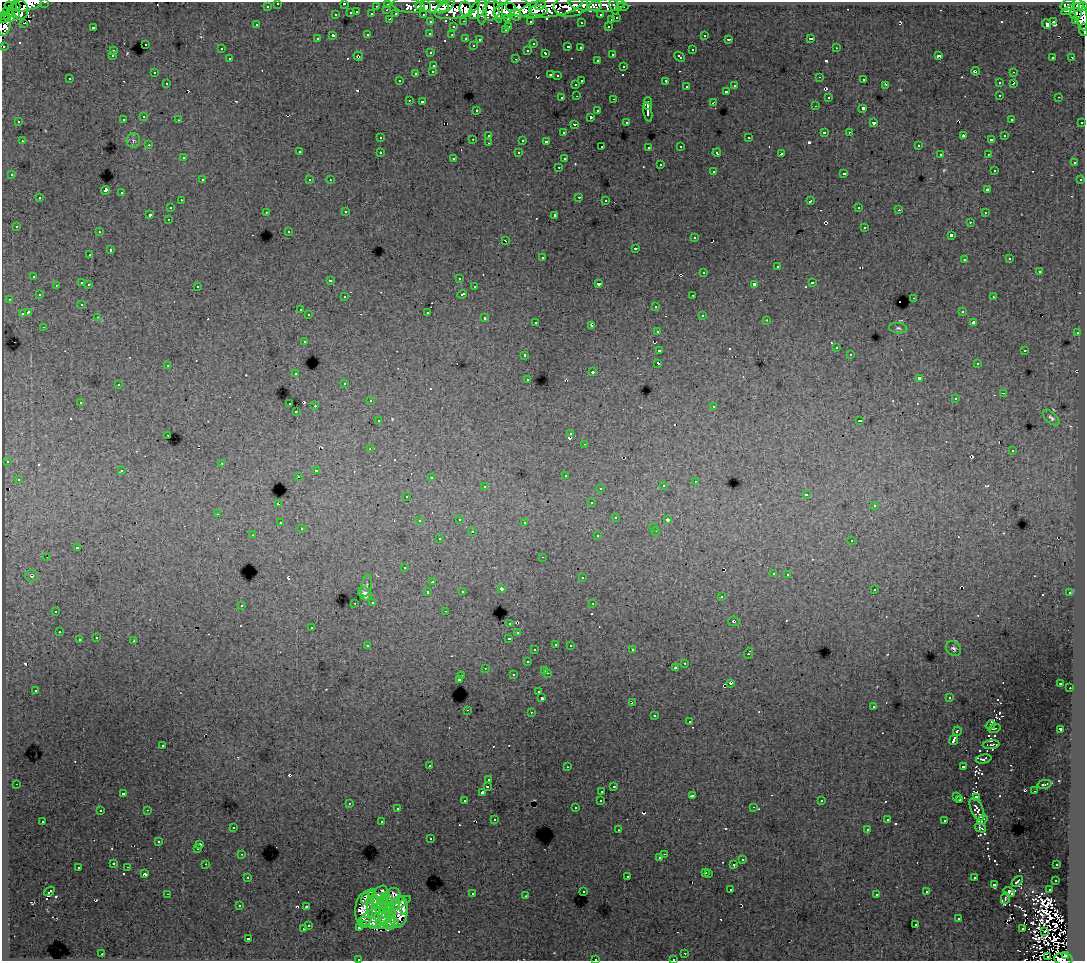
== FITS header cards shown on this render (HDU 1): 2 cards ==
NAXIS1  =                 1083
NAXIS2  =                  959

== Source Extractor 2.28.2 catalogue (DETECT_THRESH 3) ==
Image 1083 x 959 px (HDU 1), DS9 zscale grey, 1 PNG px = 1 image px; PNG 1087 x 963 px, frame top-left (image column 1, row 959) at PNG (2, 2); each listed source drawn as its Kron ellipse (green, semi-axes under 4 px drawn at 4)
Background 150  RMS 1.1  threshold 3.34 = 3 sigma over >= 5 px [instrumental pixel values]
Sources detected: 697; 15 with non-positive FLUX_AUTO (blend fragments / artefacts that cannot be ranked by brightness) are neither listed nor drawn; of the other 682, the 500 brightest by FLUX_AUTO listed and drawn (182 fainter detections omitted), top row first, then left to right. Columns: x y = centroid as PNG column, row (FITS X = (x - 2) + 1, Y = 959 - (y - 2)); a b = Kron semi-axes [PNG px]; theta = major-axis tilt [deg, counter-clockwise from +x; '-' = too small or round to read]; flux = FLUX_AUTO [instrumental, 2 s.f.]
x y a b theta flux
45 2 3 2 - 4700
278 3 3 3 - 2900
344 3 3 2 - 310
26 4 16 6 11 65000
388 4 3 3 - 7100
408 5 16 7 -8 22000
540 5 6 3 34 48000
585 5 17 6 -7 54000
607 5 18 6 4 46000
1067 5 7 5 19 86000
11 6 6 4 -15 13000
16 6 5 3 - 13000
267 6 3 3 - 2400
376 6 3 2 - 1100
426 6 6 5 - 33000
432 6 17 6 -3 160000
445 6 10 5 33 73000
571 6 17 11 8 110000
1083 6 4 3 - 87000
519 7 13 9 -19 100000
551 7 32 9 10 180000
614 7 8 3 -77 17000
622 7 6 3 0 5000
457 8 23 9 14 260000
466 9 8 6 -66 120000
478 9 12 6 47 120000
498 9 13 3 -86 95000
1073 9 12 4 22 48000
20 10 10 7 -84 34000
387 10 3 2 - 370
491 10 10 8 72 100000
6 11 2 2 - 2500
482 11 14 4 88 110000
505 11 12 7 20 160000
538 11 9 5 -1 75000
357 12 3 3 - 540
351 13 3 3 - 1200
15 14 4 3 - 11000
372 14 3 3 - 1600
396 14 4 3 - 1300
423 14 3 2 - 3200
1076 14 6 5 - 25000
1081 14 17 6 -76 160000
336 15 3 3 - 660
516 15 6 5 - 34000
601 15 3 3 - 2500
4 16 2 2 - 7900
9 16 5 5 - 87000
508 18 3 3 - 1800
617 18 3 3 - 1100
3 19 4 2 - 11000
390 19 3 2 - 610
611 20 3 3 - 450
1076 20 4 3 - 8000
464 21 3 2 - 610
530 21 3 3 - 2000
431 22 3 3 - 3600
581 22 3 3 - 310
1054 22 3 3 - 3600
24 23 4 2 - 310
4 24 12 6 79 59000
1046 24 5 3 - 760
256 25 3 3 - 200
509 26 3 2 - 580
608 26 3 2 - 630
93 27 3 3 - 1200
453 27 3 3 - 650
505 30 3 3 - 410
1083 30 6 2 -84 8400
430 33 3 3 - 300
368 35 3 3 - 950
452 35 3 2 - 290
704 35 3 3 - 470
333 36 3 3 - 2000
466 38 3 3 - 650
811 38 3 3 - 17000
317 39 3 3 - 320
729 39 4 2 - 190
480 40 3 3 - 210
145 44 3 3 - 640
533 44 3 3 - 240
473 45 3 3 - 290
3 46 3 3 - 1900
568 47 3 3 - 1000
580 48 3 3 - 340
836 48 3 2 - 400
221 49 3 3 - 390
528 50 3 3 - 410
692 50 3 3 - 840
113 51 3 3 - 480
431 53 3 3 - 430
546 53 4 3 - 890
612 54 3 3 - 680
112 56 3 3 - 340
358 56 5 4 - 180
938 56 4 3 - 310
679 57 6 3 -43 890
1053 57 3 3 - 270
1071 57 3 3 - 270
230 59 3 3 - 550
516 59 3 2 - 790
597 60 3 3 - 380
434 65 3 3 - 500
624 66 3 3 - 490
433 71 3 3 - 510
975 71 4 3 - 410
154 72 3 2 - 190
1013 72 3 2 - 450
416 73 3 3 - 980
550 75 3 3 - 760
557 76 3 3 - 330
820 77 2 2 - 290
70 79 3 3 - 360
864 80 3 2 - 320
400 81 3 2 - 210
582 81 3 3 - 1200
666 81 4 3 - 1700
167 83 3 3 - 350
999 83 3 3 - 500
576 84 3 3 - 470
1013 84 3 3 - 340
886 85 4 2 - 220
735 86 3 3 - 550
686 87 3 3 - 490
726 91 3 3 - 840
1000 95 3 3 - 480
577 96 3 2 - 410
828 97 3 3 - 490
1059 97 3 2 - 400
562 98 3 3 - 500
614 99 3 2 - 750
409 100 3 2 - 240
422 102 3 3 - 270
648 103 6 3 -90 3700
713 103 4 2 - 750
815 106 3 2 - 260
863 108 3 3 - 2000
476 110 3 3 - 310
598 111 3 3 - 530
648 112 10 3 -81 4200
144 117 3 3 - 410
590 117 3 3 - 1300
1011 119 3 3 - 240
123 120 3 3 - 450
179 120 3 2 - 360
19 122 3 3 - 250
626 122 3 3 - 290
1082 122 3 3 - 1300
874 123 3 3 - 330
574 124 3 3 - 260
824 132 4 3 - 1400
849 132 3 2 - 300
563 133 3 3 - 250
489 135 3 3 - 460
963 136 4 3 - 1000
1005 136 3 3 - 280
380 138 3 3 - 340
749 138 3 3 - 580
473 139 3 2 - 540
133 140 7 6 - 220
523 140 3 3 - 1100
991 140 3 3 - 250
22 141 3 2 - 480
546 141 4 3 - 420
489 143 3 2 - 410
149 145 3 2 - 280
602 146 3 2 - 220
681 146 3 3 - 490
918 146 3 3 - 480
649 147 3 3 - 350
299 152 3 3 - 540
380 152 3 3 - 620
519 153 3 3 - 420
717 153 4 3 - 250
781 154 4 3 - 2200
940 154 3 3 - 300
988 154 3 2 - 380
183 158 3 3 - 310
454 158 3 3 - 330
564 159 3 3 - 290
1074 163 3 3 - 520
660 165 3 3 - 910
559 167 3 2 - 470
994 170 3 3 - 330
713 171 3 3 - 660
844 173 3 3 - 870
12 175 3 3 - 430
202 180 3 3 - 610
310 180 3 3 - 390
330 180 3 2 - 220
1080 180 3 3 - 340
105 190 4 3 - 3600
988 190 3 3 - 650
122 193 3 3 - 650
579 197 3 3 - 790
40 198 3 3 - 630
181 200 3 2 - 400
606 200 3 2 - 350
810 201 4 3 - 1300
859 207 3 3 - 330
170 208 3 3 - 380
899 210 3 2 - 340
266 212 3 2 - 450
346 212 3 3 - 350
985 213 3 3 - 290
150 214 3 3 - 2100
555 215 4 3 - 2600
168 219 3 2 - 400
970 222 3 2 - 330
16 226 3 3 - 350
865 227 3 3 - 840
289 231 3 3 - 250
99 232 3 2 - 350
951 235 3 3 - 1700
695 238 3 3 - 440
505 241 3 2 - 780
635 248 3 3 - 1100
110 250 3 3 - 960
90 255 3 3 - 330
542 257 3 3 - 510
1010 259 3 3 - 260
964 260 3 3 - 290
777 267 3 3 - 1200
1039 271 3 3 - 960
704 272 3 3 - 820
34 276 3 3 - 510
459 278 3 3 - 260
330 280 3 3 - 400
82 283 3 3 - 1200
812 283 3 3 - 970
89 284 3 2 - 480
599 284 3 3 - 2200
754 284 4 3 - 2700
56 285 3 2 - 310
197 286 3 3 - 470
474 287 3 3 - 350
462 294 5 3 - 860
39 295 3 3 - 280
693 295 3 2 - 350
345 297 3 3 - 380
993 297 3 3 - 330
914 298 3 2 - 680
9 299 3 2 - 290
82 304 3 3 - 170
656 306 3 3 - 620
300 310 3 3 - 400
962 311 3 3 - 320
28 312 4 3 - 2200
427 312 3 3 - 950
22 314 3 3 - 1300
309 315 3 3 - 460
702 315 3 3 - 420
98 317 3 2 - 330
485 318 3 3 - 870
767 320 3 2 - 250
536 322 3 3 - 300
974 323 4 3 - 440
592 325 3 3 - 390
44 327 3 2 - 390
898 328 9 5 -7 190
657 331 3 3 - 400
1077 333 3 2 - 400
304 341 3 3 - 520
836 348 3 3 - 340
659 350 4 3 - 1300
1025 350 3 3 - 770
850 354 3 3 - 250
525 355 3 3 - 620
658 363 4 3 - 1700
977 364 3 3 - 320
168 365 3 3 - 420
593 372 3 3 - 1100
296 374 3 2 - 330
919 378 4 3 - 4000
528 379 3 3 - 230
345 383 3 3 - 300
118 385 3 3 - 430
1003 393 3 2 - 350
955 399 3 3 - 210
370 401 3 2 - 400
80 402 3 2 - 360
290 404 3 2 - 550
315 406 3 2 - 1000
714 406 3 3 - 390
296 412 3 3 - 240
1051 418 10 5 -42 220
378 421 3 3 - 330
860 421 3 3 - 200
571 434 3 3 - 210
168 435 3 2 - 310
585 444 3 2 - 320
370 449 3 3 - 310
1013 451 3 3 - 350
7 461 3 3 - 210
222 463 3 2 - 340
316 470 3 2 - 520
122 471 3 3 - 330
565 475 3 3 - 350
298 477 3 3 - 260
431 477 3 3 - 210
18 479 3 3 - 370
695 481 3 2 - 340
485 486 3 2 - 350
663 486 3 3 - 310
600 488 3 3 - 200
806 494 3 3 - 210
407 496 3 3 - 200
591 503 3 3 - 260
278 504 3 3 - 1500
874 506 3 3 - 250
218 514 3 2 - 400
616 518 3 3 - 550
459 519 3 3 - 480
667 520 3 3 - 550
419 521 3 3 - 320
525 522 3 3 - 330
280 523 3 3 - 410
654 527 3 3 - 250
301 529 3 3 - 250
472 531 3 2 - 250
656 531 3 2 - 390
253 535 3 2 - 290
598 536 3 3 - 580
439 539 3 3 - 430
852 541 3 3 - 330
77 548 4 3 - 1400
47 557 3 2 - 240
543 557 3 2 - 320
404 568 3 3 - 270
773 573 3 3 - 410
788 574 3 2 - 450
31 576 6 5 - 200
582 578 3 3 - 570
433 582 4 3 - 370
366 586 11 5 76 210
501 589 3 3 - 710
874 589 3 3 - 310
462 591 3 3 - 310
428 592 3 3 - 750
1070 593 3 3 - 400
365 594 7 6 - 370
721 597 3 3 - 430
373 602 3 3 - 550
355 603 3 2 - 370
593 603 3 2 - 330
241 605 3 3 - 540
56 611 3 2 - 380
445 611 3 2 - 250
734 621 5 4 - 190
510 623 3 3 - 440
312 627 3 3 - 420
59 632 3 2 - 370
518 633 3 3 - 320
96 638 3 3 - 420
509 638 4 3 - 1000
79 640 3 3 - 840
134 641 3 3 - 790
556 644 3 3 - 450
570 645 3 2 - 440
368 646 4 3 - 530
954 648 8 6 -38 240
535 650 3 3 - 310
632 650 3 3 - 360
748 653 5 3 - 1100
527 662 3 3 - 600
685 663 3 2 - 450
485 668 3 2 - 220
675 668 3 3 - 280
545 670 3 3 - 580
547 673 3 2 - 720
513 675 3 3 - 550
462 676 3 2 - 390
459 679 3 3 - 900
1061 683 3 3 - 240
731 684 3 3 - 650
1070 688 2 2 - 360
36 691 3 3 - 330
539 692 3 3 - 450
542 698 3 3 - 2400
949 698 3 3 - 190
632 702 3 2 - 300
873 707 3 2 - 270
467 710 2 2 - 370
531 712 3 2 - 490
655 715 3 3 - 210
689 722 3 3 - 610
991 725 5 3 - 180
994 729 6 2 15 170
1060 729 3 3 - 2900
957 731 5 3 - 1500
954 740 5 3 - 4700
163 745 3 3 - 640
991 745 8 2 7 220
984 759 8 3 12 250
429 766 4 3 - 4100
963 766 4 3 - 1300
567 767 3 2 - 330
489 780 3 3 - 360
16 784 3 2 - 360
1045 784 7 3 12 290
487 786 3 2 - 660
613 787 3 3 - 330
602 791 3 2 - 510
1034 791 3 2 - 170
123 793 3 3 - 510
482 793 3 3 - 510
692 796 4 3 - 350
957 797 3 3 - 240
976 797 4 3 - 350
960 799 3 3 - 390
601 800 3 3 - 450
465 801 3 3 - 540
822 801 3 3 - 180
349 803 3 2 - 610
753 807 3 2 - 500
575 808 3 3 - 380
397 809 3 3 - 380
977 809 12 6 -66 550
147 810 3 2 - 770
100 811 3 3 - 340
495 819 3 3 - 240
887 820 3 3 - 310
982 820 6 3 40 180
43 821 3 2 - 220
945 821 3 3 - 590
382 822 3 3 - 1200
233 827 3 3 - 360
980 828 6 3 -30 260
867 829 3 3 - 230
618 830 3 2 - 170
431 839 3 3 - 360
159 842 3 3 - 170
200 845 3 3 - 6400
198 848 3 3 - 240
242 854 3 2 - 440
664 854 2 2 - 290
660 858 3 3 - 290
742 860 3 3 - 690
114 863 3 3 - 180
206 864 2 2 - 410
734 865 3 3 - 1400
1057 865 3 3 - 470
128 867 3 2 - 390
78 868 3 3 - 770
706 872 3 3 - 680
709 873 3 3 - 720
144 874 3 3 - 980
627 876 3 3 - 830
248 877 3 3 - 380
974 878 3 3 - 490
1056 880 3 3 - 490
1017 881 6 2 45 260
994 884 3 3 - 1000
731 890 3 2 - 310
1049 890 3 3 - 460
49 891 6 3 37 210
583 891 3 3 - 490
927 892 3 3 - 360
1009 892 6 3 -31 190
167 894 3 2 - 1400
472 894 3 3 - 520
379 895 11 6 53 300
877 895 3 3 - 240
393 896 8 7 - 440
526 896 3 3 - 250
368 897 8 5 51 580
1005 898 6 3 75 220
384 899 7 4 56 740
398 903 14 4 25 610
372 904 15 5 87 1300
385 904 8 8 - 1200
239 906 3 3 - 240
378 906 10 4 -73 770
306 907 3 3 - 750
403 907 7 4 -87 570
364 910 17 9 88 1500
390 912 6 5 - 530
398 912 16 9 82 780
376 917 15 9 20 1300
387 919 11 7 -63 1300
959 919 3 3 - 850
381 921 6 3 18 390
372 923 13 5 -17 420
393 923 6 4 19 530
308 925 3 3 - 550
364 925 3 3 - 350
916 925 3 3 - 380
360 927 3 3 - 480
303 929 3 3 - 600
1022 929 3 2 - 190
1045 931 3 2 - 220
248 939 3 3 - 1600
685 953 3 2 - 430
102 954 3 2 - 670
1065 955 3 3 - 33000
1048 956 3 2 - 520
358 959 3 2 - 300
595 959 3 3 - 730
673 959 3 2 - 310
1063 959 9 5 -6 120000
At the frame edge (FLAGS 8, measured only in part): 13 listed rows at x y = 45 2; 278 3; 344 3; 26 4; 1083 6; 3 19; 4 24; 1083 30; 3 46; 358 959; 595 959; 673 959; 1063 959
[182 fainter detections neither listed nor drawn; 15 non-positive-flux detections neither listed nor drawn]